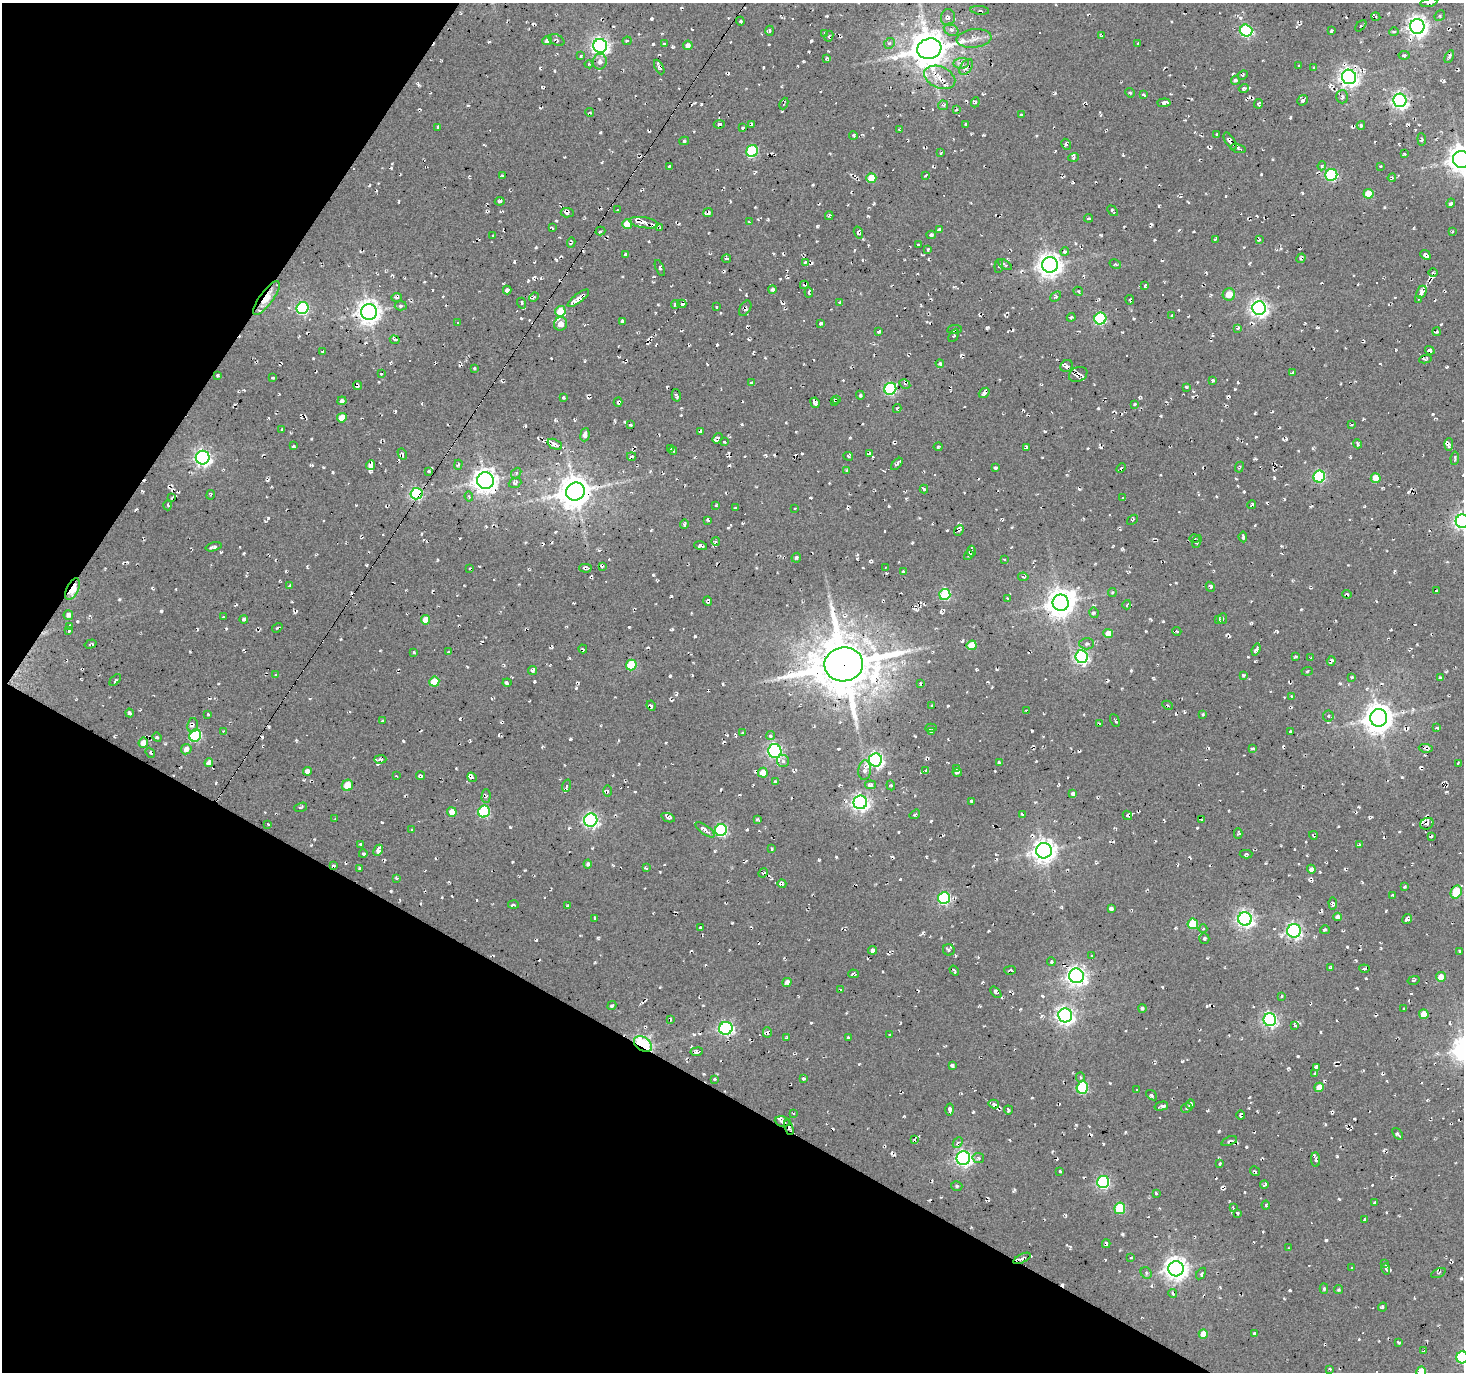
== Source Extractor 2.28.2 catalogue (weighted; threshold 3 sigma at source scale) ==
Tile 9 of 4 x 4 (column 1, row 3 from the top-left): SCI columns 1-1462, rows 1561-2930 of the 5853 x 5930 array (HDU 1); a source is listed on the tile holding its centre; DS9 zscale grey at full resolution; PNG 1466 x 1374 px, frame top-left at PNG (2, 3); each listed source drawn as its Kron ellipse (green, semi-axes under 4 px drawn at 4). Shown black and unused: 29% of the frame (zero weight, under 2 of 3 exposures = <1% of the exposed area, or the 3 px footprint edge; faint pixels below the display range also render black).
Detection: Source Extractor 2.28.2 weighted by HDU 2 'WHT'; one run over the whole footprint, this tile lists its part. Background 0.0081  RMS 0.0091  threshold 0.0408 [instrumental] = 3 sigma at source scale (4.5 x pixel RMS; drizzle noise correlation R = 1.50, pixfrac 1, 0.0396/0.0396 arcsec/px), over >= 5 px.
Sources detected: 891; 1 inside a brighter object's white glare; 38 cosmic-ray / hot-pixel residue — neither listed nor drawn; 17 inside a brighter listed object's ellipse — not listed separately; of the other 835, all 500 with FLUX_AUTO >= 1.16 (the completeness limit of this list) listed and drawn (335 fainter detections not listed), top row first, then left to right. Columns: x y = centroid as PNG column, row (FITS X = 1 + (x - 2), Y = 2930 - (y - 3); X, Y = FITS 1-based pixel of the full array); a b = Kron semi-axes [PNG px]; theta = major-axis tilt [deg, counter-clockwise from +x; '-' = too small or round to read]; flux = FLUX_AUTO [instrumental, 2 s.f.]
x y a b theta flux
1429 3 8 3 12 1.5
980 10 9 3 -7 1.6
1440 16 6 5 - 1.4
948 17 8 7 - 4
1376 17 4 4 - 1.6
740 21 4 3 - 1.5
1361 26 7 4 46 1.7
1417 26 7 7 - 540
951 30 7 5 -29 3.4
770 31 5 3 - 1.2
1246 31 6 6 - 120
1331 31 3 3 - 1.6
1394 32 4 4 - 1.2
824 34 3 3 - 1.3
829 36 5 4 - 1.6
1102 36 3 3 - 2.3
974 38 17 9 6 8.8
557 40 8 5 -27 1.9
547 41 5 4 - 2.8
627 41 4 3 - 2
889 43 6 5 - 2
1138 43 3 3 - 1.8
664 44 3 3 - 1.7
688 45 5 4 - 4.7
600 46 7 7 - 340
929 49 12 10 17 2600
1404 55 5 3 - 1.8
581 56 3 2 - 2
1449 57 7 3 63 2.7
827 58 4 3 - 1.7
600 62 8 7 - 3.9
961 63 8 5 7 3.4
589 64 4 3 - 1.3
1299 66 3 3 - 1.6
659 67 8 3 -63 2
966 67 9 5 56 4
1314 68 4 2 - 1.6
1243 75 5 3 - 1.3
940 77 16 10 -23 13
1349 77 7 7 - 450
1235 80 4 4 - 1.7
1244 88 5 3 - 1.7
1130 93 5 4 - 1.2
1143 95 3 3 - 2.3
1342 97 6 6 - 2.8
1302 100 6 4 40 2.5
1400 100 7 6 - 280
975 102 5 3 - 1.4
1164 103 6 3 4 4.6
784 104 6 3 67 1.5
1258 104 5 3 - 1.7
943 105 5 4 - 1.5
957 110 4 4 - 2.2
590 112 4 3 - 2.1
1021 115 3 3 - 1.4
719 124 5 4 - 2.9
752 124 4 3 - 1.4
966 124 3 3 - 1.2
1361 125 4 3 - 1.5
743 127 3 3 - 1.4
438 128 3 3 - 1.6
900 130 3 3 - 1.7
853 135 4 3 - 1.3
1217 135 4 3 - 1.6
1422 139 6 3 -85 1.4
684 141 5 4 - 1.5
1230 141 10 4 -57 5.7
1066 144 6 4 -58 2.4
1238 148 8 3 -12 1.7
752 151 6 5 - 69
941 153 3 3 - 1.6
1404 154 3 3 - 1.8
1074 157 5 3 - 1.6
1461 159 9 8 - 940
669 166 3 3 - 1.4
1322 166 4 4 - 1.7
1380 166 3 2 - 1.4
502 175 4 2 - 1.2
1331 175 6 6 - 89
925 176 3 2 - 1.2
871 178 5 5 - 19
1392 178 4 3 - 1.5
1368 194 5 5 - 18
500 201 5 3 - 1.8
1451 203 5 3 - 2
617 210 3 3 - 1.2
1113 211 6 3 -49 2.6
567 213 6 4 -3 2.5
708 213 5 3 - 5.3
829 216 4 3 - 1.6
1089 218 4 3 - 2.8
749 221 3 2 - 1.3
644 223 14 5 -9 6.7
627 224 5 5 - 17
552 228 4 2 - 1.2
660 228 3 2 - 1.3
939 230 4 3 - 2
600 231 5 4 - 1.9
1452 231 3 3 - 1.2
858 232 6 4 -73 2.5
493 235 3 3 - 1.5
931 235 5 4 - 1.9
1215 240 4 3 - 1.6
1259 240 4 3 - 1.3
571 243 5 3 - 1.5
918 245 4 2 - 1.3
928 249 4 4 - 1.9
1065 252 4 4 - 1.7
625 254 3 3 - 1.3
1425 255 5 4 - 3.5
726 258 4 2 - 1.4
1301 258 5 3 - 2.5
805 262 4 3 - 1.4
1005 264 8 4 -33 2.5
1115 264 6 3 -28 1.2
1050 265 8 8 - 730
999 266 7 3 85 1.2
660 268 9 3 -68 1.6
1433 273 4 3 - 1.3
804 285 4 3 - 1.8
1145 286 3 3 - 1.9
772 289 4 4 - 2.3
507 290 4 4 - 2.3
1078 291 5 4 - 1.8
809 292 5 3 - 2.2
1422 292 7 4 65 6.3
1229 294 6 6 - 11
1056 296 6 4 42 2.1
397 297 5 3 - 2.6
534 297 5 3 - 1.7
266 298 20 6 53 14
578 298 13 4 37 7.2
1418 299 3 3 - 1.2
1130 300 4 3 - 1.2
522 303 5 4 - 2.9
840 303 4 3 - 2.9
675 304 4 3 - 1.5
682 304 4 3 - 1.8
401 306 6 4 3 1.6
716 307 3 2 - 1.3
303 308 6 5 - 110
745 308 8 5 60 3.5
1259 308 7 7 - 370
560 311 5 5 - 21
369 312 8 8 - 760
1172 315 4 3 - 1.4
1071 317 4 3 - 1.7
1100 319 6 6 - 95
623 321 4 4 - 2.7
457 322 3 3 - 2.2
821 323 4 3 - 3.7
561 324 7 6 - 8.2
1238 328 3 3 - 1.9
954 329 7 4 8 2
879 332 4 3 - 3.3
1436 332 4 3 - 1.6
954 335 7 4 63 1.7
395 340 5 3 - 1.6
1430 350 5 3 - 2.2
323 352 3 2 - 1.3
1425 359 6 3 8 2
940 363 4 4 - 1.4
1067 366 6 5 - 3.3
474 368 3 3 - 1.3
1292 372 4 3 - 2.6
381 374 3 3 - 1.4
1078 374 9 7 24 4.4
218 376 3 3 - 1.5
273 378 3 3 - 1.8
1212 380 3 3 - 2.1
751 383 4 4 - 1.6
905 384 6 3 -30 1.4
358 386 4 3 - 1.5
1186 387 3 3 - 2.6
890 389 6 5 - 100
984 393 6 4 39 2.7
676 395 6 3 -75 2.4
860 395 4 4 - 1.5
564 398 3 3 - 2.1
837 399 3 2 - 1.5
342 401 4 4 - 2.8
618 402 5 3 - 1.6
835 402 4 2 - 1.6
815 403 5 4 - 4
1135 404 3 3 - 1.3
897 409 4 3 - 1.4
342 418 5 4 - 13
630 425 3 3 - 1.6
1351 425 3 3 - 1.4
282 429 3 3 - 1.3
701 431 4 3 - 2.2
585 435 6 4 84 3.4
717 438 6 4 53 3.8
724 442 4 3 - 1.2
555 444 8 5 -25 6.7
1357 444 5 2 - 1.4
1449 444 6 4 86 3.2
293 446 3 3 - 2.1
938 447 4 3 - 1.5
1026 447 4 3 - 1.9
670 448 4 2 - 1.4
673 451 4 3 - 1.4
869 453 4 2 - 1.6
402 454 6 2 -60 1.4
631 456 5 3 - 1.6
848 456 4 3 - 1.4
203 458 7 7 - 310
1455 458 7 3 82 1.4
897 464 7 3 47 2.4
371 465 5 4 - 8.1
458 465 5 3 - 1.5
1239 467 5 3 - 1.3
995 468 4 3 - 1.5
1121 468 5 3 - 1.6
846 470 3 2 - 1.3
429 471 4 3 - 2
516 473 5 4 - 1.5
1319 477 6 6 - 94
1376 478 5 4 - 14
485 481 8 8 - 790
515 483 6 5 - 3.1
924 489 4 4 - 1.3
575 491 9 9 - 1800
416 494 6 5 - 130
211 495 5 2 - 1.2
469 496 5 4 - 2.1
171 498 4 2 - 1.4
1123 498 3 3 - 1.7
1252 504 5 3 - 1.8
168 505 5 3 - 1.5
716 505 3 3 - 1.5
735 508 4 3 - 2.2
795 509 3 3 - 1.3
708 520 4 2 - 1.9
1133 520 6 2 38 1.2
1462 521 7 6 - 290
684 524 4 3 - 2.2
959 531 6 4 48 2.4
1243 537 5 3 - 1.7
1195 539 5 3 - 1.2
716 541 4 4 - 1.7
1197 541 7 2 71 2.3
700 546 7 3 -12 2.7
214 547 8 3 15 2.8
971 551 5 3 - 3.2
969 555 5 4 - 2.1
796 558 5 4 - 1.6
1004 559 3 3 - 1.3
602 566 4 3 - 1.2
470 568 3 2 - 1.6
585 568 6 4 -2 2.1
885 568 3 2 - 1.2
903 571 3 3 - 1.3
1023 577 5 3 - 2.1
289 586 4 3 - 1.7
1210 587 5 4 - 1.7
73 589 12 6 64 29
1436 591 3 2 - 1.9
1112 593 4 4 - 1.7
945 594 5 5 - 66
1347 594 5 3 - 1.9
1007 598 3 2 - 1.5
708 601 5 4 - 2.4
1061 603 8 8 - 1100
1127 605 4 3 - 1.2
1094 613 5 4 - 2.1
68 615 5 4 - 3.1
223 617 3 3 - 1.7
244 619 4 4 - 2.1
1219 619 4 2 - 1.2
1223 619 5 3 - 1.6
426 620 5 4 - 10
70 626 3 3 - 1.9
277 628 6 3 34 1.3
69 631 3 3 - 1.8
1177 631 4 3 - 1.3
1108 633 5 4 - 9.9
91 644 6 3 18 1.7
1087 644 7 5 0 2.8
972 645 5 5 - 21
583 649 4 2 - 1.2
1256 650 6 4 70 5.5
414 652 3 3 - 1.6
448 652 3 3 - 1.2
1296 656 4 3 - 1.7
1081 657 6 6 - 200
1311 658 3 2 - 1.7
1331 661 5 3 - 2
844 664 19 17 7 5300
631 665 5 5 - 38
533 670 4 4 - 3.3
1307 671 6 4 5 1.3
275 675 4 3 - 1.4
1243 675 3 3 - 1.3
1352 677 3 3 - 1.5
1440 678 4 4 - 1.7
115 680 7 3 44 1.3
434 682 5 5 - 19
507 683 4 3 - 2.8
920 683 3 3 - 1.3
1292 696 3 3 - 2
1167 705 5 4 - 1.5
651 706 5 3 - 1.4
932 706 3 3 - 1.7
1026 711 3 3 - 1.4
129 713 4 3 - 3.4
208 714 3 2 - 1.2
1203 715 3 3 - 1.3
1328 716 5 5 - 1.7
1379 718 9 8 - 1300
1115 720 7 3 -64 1.4
382 721 3 3 - 1.3
1100 724 4 3 - 1.6
193 725 7 5 80 2.8
931 728 6 3 4 1.8
1437 728 3 3 - 2.4
1291 731 4 3 - 1.5
223 732 4 3 - 1.5
932 732 4 3 - 1.6
742 733 3 3 - 1.3
195 736 6 5 - 92
770 736 5 4 - 1.7
157 737 5 4 - 1.2
143 743 5 4 - 8.5
1426 748 7 3 -7 2.6
186 749 5 5 - 4.7
1253 749 3 3 - 3.1
775 751 7 6 - 220
150 753 5 3 - 1.2
380 759 6 4 1 2.1
875 760 6 6 - 240
783 761 6 6 - 2.3
209 763 4 4 - 5.3
999 763 4 3 - 2.3
1458 763 4 3 - 1.4
957 768 4 2 - 1.5
865 770 10 6 86 4.5
307 771 4 4 - 5.6
925 771 4 3 - 2.7
957 772 5 4 - 3.6
763 773 5 5 - 11
396 776 3 2 - 1.7
420 776 4 4 - 1.5
472 777 5 4 - 2.7
775 782 4 3 - 1.9
347 785 6 5 - 16
871 785 5 4 - 3.3
891 785 5 4 - 1.3
566 786 6 4 70 2.4
608 791 6 3 -90 1.2
1073 794 4 4 - 2.7
486 796 7 4 89 1.9
972 801 3 3 - 1.3
860 802 7 7 - 340
301 807 6 3 18 1.6
452 812 5 5 - 9.8
484 812 6 5 - 82
915 814 6 3 34 1.5
1022 814 4 2 - 1.4
1127 815 5 3 - 1.6
668 818 7 3 -21 2.9
335 819 3 3 - 1.2
1201 819 3 2 - 1.2
591 820 6 6 - 230
757 820 4 3 - 1.7
268 824 3 3 - 1.2
1427 824 7 5 27 2.5
412 830 3 3 - 1.3
705 830 11 4 -36 7
721 830 6 6 - 120
1238 833 5 4 - 1.4
1313 835 4 3 - 2.4
1431 836 3 3 - 1.5
1359 844 3 2 - 1.2
361 845 3 3 - 2.4
772 849 3 3 - 1.5
378 850 6 4 63 8.1
1044 851 8 7 - 720
363 854 4 3 - 1.9
1246 854 6 4 2 1.6
588 864 4 4 - 2.5
333 866 3 3 - 1.5
646 868 4 3 - 1.9
360 869 3 2 - 1.4
1311 869 4 4 - 3.1
763 873 5 4 - 1.6
397 878 4 3 - 1.3
782 884 4 4 - 2.6
1405 886 3 3 - 1.2
1456 892 7 5 62 37
1393 895 4 2 - 1.2
944 898 6 6 - 110
1333 903 6 3 -86 3
513 904 5 3 - 1.6
568 906 4 2 - 1.4
1111 908 4 3 - 2.5
1338 917 4 4 - 3.7
595 918 3 3 - 1.5
1245 919 7 6 - 330
1407 919 5 4 - 4.3
1193 924 5 5 - 32
700 927 3 3 - 2.1
1203 929 4 3 - 1.6
1325 930 5 3 - 1.9
1294 931 7 6 - 240
1204 939 5 5 - 2.8
873 950 4 4 - 3.1
949 950 6 5 - 2.2
1459 952 3 3 - 1.2
1092 956 3 3 - 1.9
1051 961 4 3 - 1.4
1330 967 4 3 - 1.5
1364 969 5 2 - 1.6
954 970 5 2 - 1.2
1010 970 6 3 1 2.3
853 974 5 4 - 2.2
1076 976 7 7 - 460
1441 977 5 5 - 9.3
1413 980 6 3 14 1.5
787 982 5 4 - 5.7
841 990 3 3 - 1.3
996 992 7 3 -49 1.9
1282 996 3 3 - 1.3
612 1006 5 3 - 1.3
1142 1008 4 4 - 1.7
1404 1009 3 2 - 1.4
1424 1014 5 5 - 13
1065 1015 7 7 - 370
671 1019 3 2 - 1.2
1270 1020 6 6 - 220
1295 1026 4 2 - 1.3
726 1028 7 6 - 190
767 1032 5 4 - 2.7
890 1035 3 2 - 1.4
787 1037 4 2 - 1.4
848 1038 3 3 - 1.5
643 1044 10 6 -34 130
697 1052 6 3 8 3.1
952 1065 4 3 - 2.2
1316 1067 4 3 - 1.6
1315 1073 3 3 - 1.9
1080 1077 5 4 - 1.6
714 1079 3 3 - 1.4
803 1079 3 3 - 1.2
1319 1087 5 4 - 9.3
1082 1088 6 5 - 74
1137 1089 3 2 - 1.4
1152 1095 6 3 -39 1.6
994 1104 5 4 - 3.2
1190 1104 5 4 - 2.6
1161 1106 7 3 14 3.8
1187 1108 6 4 25 1.3
950 1109 6 4 -88 4
1008 1110 4 3 - 2.1
793 1113 3 2 - 1.4
1241 1115 5 3 - 2.2
783 1121 8 5 -8 4.1
789 1128 8 4 -70 4.2
1397 1134 6 4 -50 1.7
914 1139 3 2 - 1.3
1229 1141 8 4 20 2.4
958 1142 6 4 48 2.2
963 1158 7 6 - 280
978 1158 6 5 - 2.1
1316 1160 7 4 -83 2.7
1220 1163 4 3 - 1.4
1060 1171 3 3 - 1.5
1255 1171 5 3 - 1.5
1103 1182 6 6 - 140
1264 1185 4 3 - 2.7
957 1186 6 4 -16 1.5
1156 1193 3 3 - 2.4
1375 1203 4 3 - 1.2
1266 1205 4 3 - 1.3
1233 1207 3 2 - 1.5
1120 1208 5 5 - 48
1237 1213 4 2 - 1.2
1365 1219 3 3 - 2.1
1106 1244 4 3 - 2.2
1289 1248 3 2 - 1.7
1022 1258 9 4 27 2.7
1131 1258 3 3 - 1.3
1384 1263 3 3 - 1.3
1352 1268 3 3 - 1.7
1176 1269 7 7 - 690
1386 1269 6 3 -74 1.3
1146 1273 6 5 - 1.6
1201 1273 6 3 56 1.7
1438 1273 7 3 24 1.2
1324 1289 5 4 - 1.5
1338 1290 4 4 - 1.4
1173 1293 4 3 - 2.3
1382 1307 4 3 - 1.3
1255 1333 4 3 - 1.4
1203 1334 5 4 - 13
1398 1342 4 3 - 1.4
1424 1351 3 2 - 1.9
1462 1357 6 5 - 94
1330 1369 3 3 - 1.5
1421 1372 5 5 - 22
Overlapping masked pixels (flux is a lower limit): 8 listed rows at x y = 266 298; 429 471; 416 494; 73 589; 844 664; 333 866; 643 1044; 789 1128
Isophote crosses this tile's border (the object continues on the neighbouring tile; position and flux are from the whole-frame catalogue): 5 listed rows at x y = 1429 3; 1461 159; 1462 521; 1462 1357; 1421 1372
Unlisted compact peaks at least as high as the median listed source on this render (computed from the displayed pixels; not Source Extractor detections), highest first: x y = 653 575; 403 741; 1219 1131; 672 629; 1402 777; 889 506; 333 472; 1079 489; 931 821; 836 857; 732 923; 1444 81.